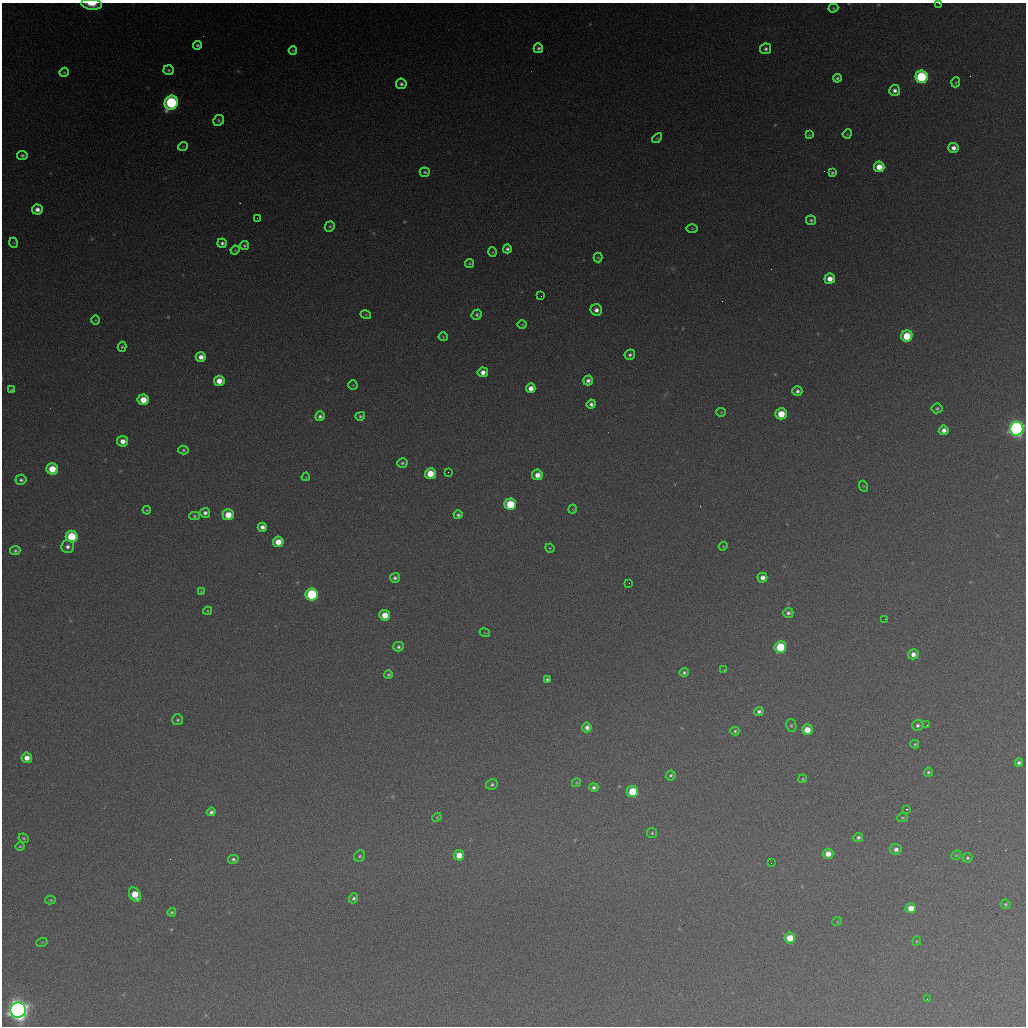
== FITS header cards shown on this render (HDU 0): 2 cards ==
NAXIS1  =                 1024 / length of data axis 1
NAXIS2  =                 1024 / length of data axis 2

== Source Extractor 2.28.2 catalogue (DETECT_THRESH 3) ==
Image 1024 x 1024 px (HDU 0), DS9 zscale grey, 1 PNG px = 1 image px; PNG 1028 x 1028 px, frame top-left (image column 1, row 1024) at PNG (2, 3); each listed source drawn as its Kron ellipse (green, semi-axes under 4 px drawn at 4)
Background 370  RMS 16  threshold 47.9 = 3 sigma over >= 5 px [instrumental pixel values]
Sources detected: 153; all 153 listed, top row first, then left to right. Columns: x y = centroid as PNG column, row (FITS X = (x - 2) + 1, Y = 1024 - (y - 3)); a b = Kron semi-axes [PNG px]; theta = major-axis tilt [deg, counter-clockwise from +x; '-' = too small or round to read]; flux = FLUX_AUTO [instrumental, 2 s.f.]
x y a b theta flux
939 3 3 2 - 1.1e+03
92 4 10 5 -6 1.6e+04
833 8 5 4 - 1.1e+03
197 45 4 4 - 2.1e+03
538 48 5 5 - 2.8e+03
766 49 5 5 - 3.2e+03
293 50 4 4 - 1.1e+03
169 70 5 5 - 1.9e+03
64 72 5 4 - 1.3e+03
921 77 6 6 - 9.9e+04
837 78 4 4 - 2.4e+03
956 82 5 3 - 1.2e+03
401 84 5 5 - 3.0e+03
895 90 5 5 - 4.4e+03
171 103 7 6 - 1.5e+05
219 120 5 5 - 1.7e+03
847 134 5 3 - 9.3e+02
809 135 4 3 - 1.1e+03
657 138 6 3 43 1.2e+03
183 146 5 3 - 8.5e+02
953 148 5 5 - 6.2e+03
22 155 5 4 - 2.5e+03
879 167 5 5 - 1.6e+04
425 172 5 4 - 2.1e+03
832 173 4 3 - 2.0e+03
37 209 5 5 - 6.0e+03
257 218 2 2 - 5.0e+02
811 220 5 5 - 2.1e+03
330 226 5 4 - 1.8e+03
692 228 6 4 -1 1.4e+03
14 243 5 3 - 9.5e+02
222 243 5 4 - 3.0e+03
244 245 4 4 - 1.8e+03
507 249 4 4 - 3.0e+03
235 250 5 3 - 9.4e+02
492 252 5 3 - 1.1e+03
598 258 5 4 - 1.3e+03
469 263 4 4 - 1.7e+03
830 279 5 5 - 1.1e+04
541 296 2 2 - 6.6e+02
596 310 6 5 - 5.4e+03
366 315 5 3 - 1.1e+03
477 315 5 4 - 2.4e+03
95 320 5 3 - 9.6e+02
522 325 5 3 - 1.1e+03
907 336 6 5 - 3.3e+04
443 337 4 4 - 1.2e+03
122 347 5 4 - 1.5e+03
630 355 5 5 - 2.9e+03
201 357 5 5 - 8.0e+03
483 372 5 5 - 7.4e+03
588 380 5 5 - 4.3e+03
219 381 5 5 - 1.2e+04
353 385 5 4 - 1.1e+03
531 388 5 4 - 8.4e+03
12 390 4 3 - 1.6e+03
797 391 5 5 - 3.4e+03
143 400 5 5 - 2.0e+04
591 404 5 4 - 3.6e+03
937 408 5 5 - 1.8e+03
721 412 5 4 - 1.1e+03
781 414 5 5 - 2.3e+04
320 416 5 4 - 3.3e+03
360 416 5 4 - 1.9e+03
1017 429 7 6 - 4.2e+05
944 430 5 5 - 6.4e+03
123 441 5 5 - 9.1e+03
183 450 5 4 - 1.4e+03
402 463 5 5 - 2.1e+03
52 469 6 5 - 2.5e+04
448 472 2 2 - 6.8e+02
430 474 5 5 - 2.3e+04
537 475 5 5 - 1.0e+04
306 477 4 3 - 7.7e+02
21 480 5 5 - 2.9e+03
863 486 5 3 - 1.0e+03
510 504 6 6 - 4.5e+04
573 509 5 3 - 7.6e+02
147 510 4 4 - 1.1e+03
205 513 5 5 - 4.1e+03
228 515 5 5 - 1.9e+04
458 515 4 4 - 2.5e+03
194 516 5 4 - 1.8e+03
262 527 5 4 - 5.7e+03
72 536 6 6 - 4.8e+04
278 542 5 5 - 1.6e+04
723 546 4 4 - 1.0e+03
67 547 6 6 - 4.1e+03
550 548 5 4 - 1.2e+03
15 551 5 4 - 2.4e+03
395 578 5 5 - 3.1e+03
762 578 5 5 - 6.4e+03
629 583 2 2 - 4.4e+02
201 592 4 4 - 1.2e+03
312 594 6 6 - 8.1e+04
208 611 4 4 - 1.4e+03
788 613 5 5 - 3.0e+03
385 615 5 5 - 1.7e+04
885 619 2 2 - 2.2e+03
485 633 5 3 - 8.9e+02
398 647 5 5 - 2.7e+03
780 647 6 6 - 4.9e+04
913 654 5 5 - 7.1e+03
724 670 3 2 - 1.0e+03
684 672 5 4 - 2.3e+03
388 675 4 4 - 1.8e+03
547 679 4 4 - 2.3e+03
759 711 5 4 - 3.4e+03
178 720 5 5 - 2.0e+03
791 725 6 5 - 2.0e+03
917 725 5 5 - 2.8e+03
927 725 2 2 - 4.9e+02
587 727 5 5 - 5.5e+03
807 730 5 5 - 1.7e+04
735 731 4 4 - 1.6e+03
915 744 4 3 - 1.4e+03
27 758 5 5 - 9.6e+03
1019 763 4 4 - 3.1e+03
928 772 4 4 - 1.9e+03
671 775 5 5 - 2.0e+03
803 779 4 3 - 1.3e+03
577 783 4 3 - 1.1e+03
492 785 6 5 - 2.5e+03
594 787 5 4 - 3.0e+03
632 792 6 5 - 4.2e+04
907 809 3 2 - 1.4e+03
211 812 4 4 - 3.5e+03
437 817 5 3 - 1.0e+03
902 818 5 4 - 1.5e+03
652 833 5 5 - 1.5e+03
858 837 5 4 - 2.3e+03
24 838 5 3 - 1.4e+03
20 846 4 3 - 1.2e+03
896 849 6 5 - 4.8e+03
828 854 5 5 - 1.2e+04
459 855 5 5 - 1.4e+04
956 855 5 4 - 1.2e+03
360 856 6 5 - 1.9e+03
967 858 5 4 - 1.7e+03
233 859 5 4 - 2.5e+03
771 863 2 2 - 4.8e+02
135 895 8 5 -60 2.3e+04
353 898 5 4 - 2.5e+03
50 900 5 4 - 1.5e+03
1005 904 5 5 - 1.7e+03
911 908 5 5 - 1.4e+04
172 912 4 4 - 1.8e+03
837 922 5 3 - 8.9e+02
790 938 5 5 - 2.3e+04
917 941 4 4 - 1.2e+03
42 942 5 3 - 1.0e+03
927 999 2 2 - 5.3e+02
18 1010 7 7 - 1.1e+06
At the frame edge (FLAGS 8, measured only in part): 3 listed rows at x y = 939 3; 92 4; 1017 429